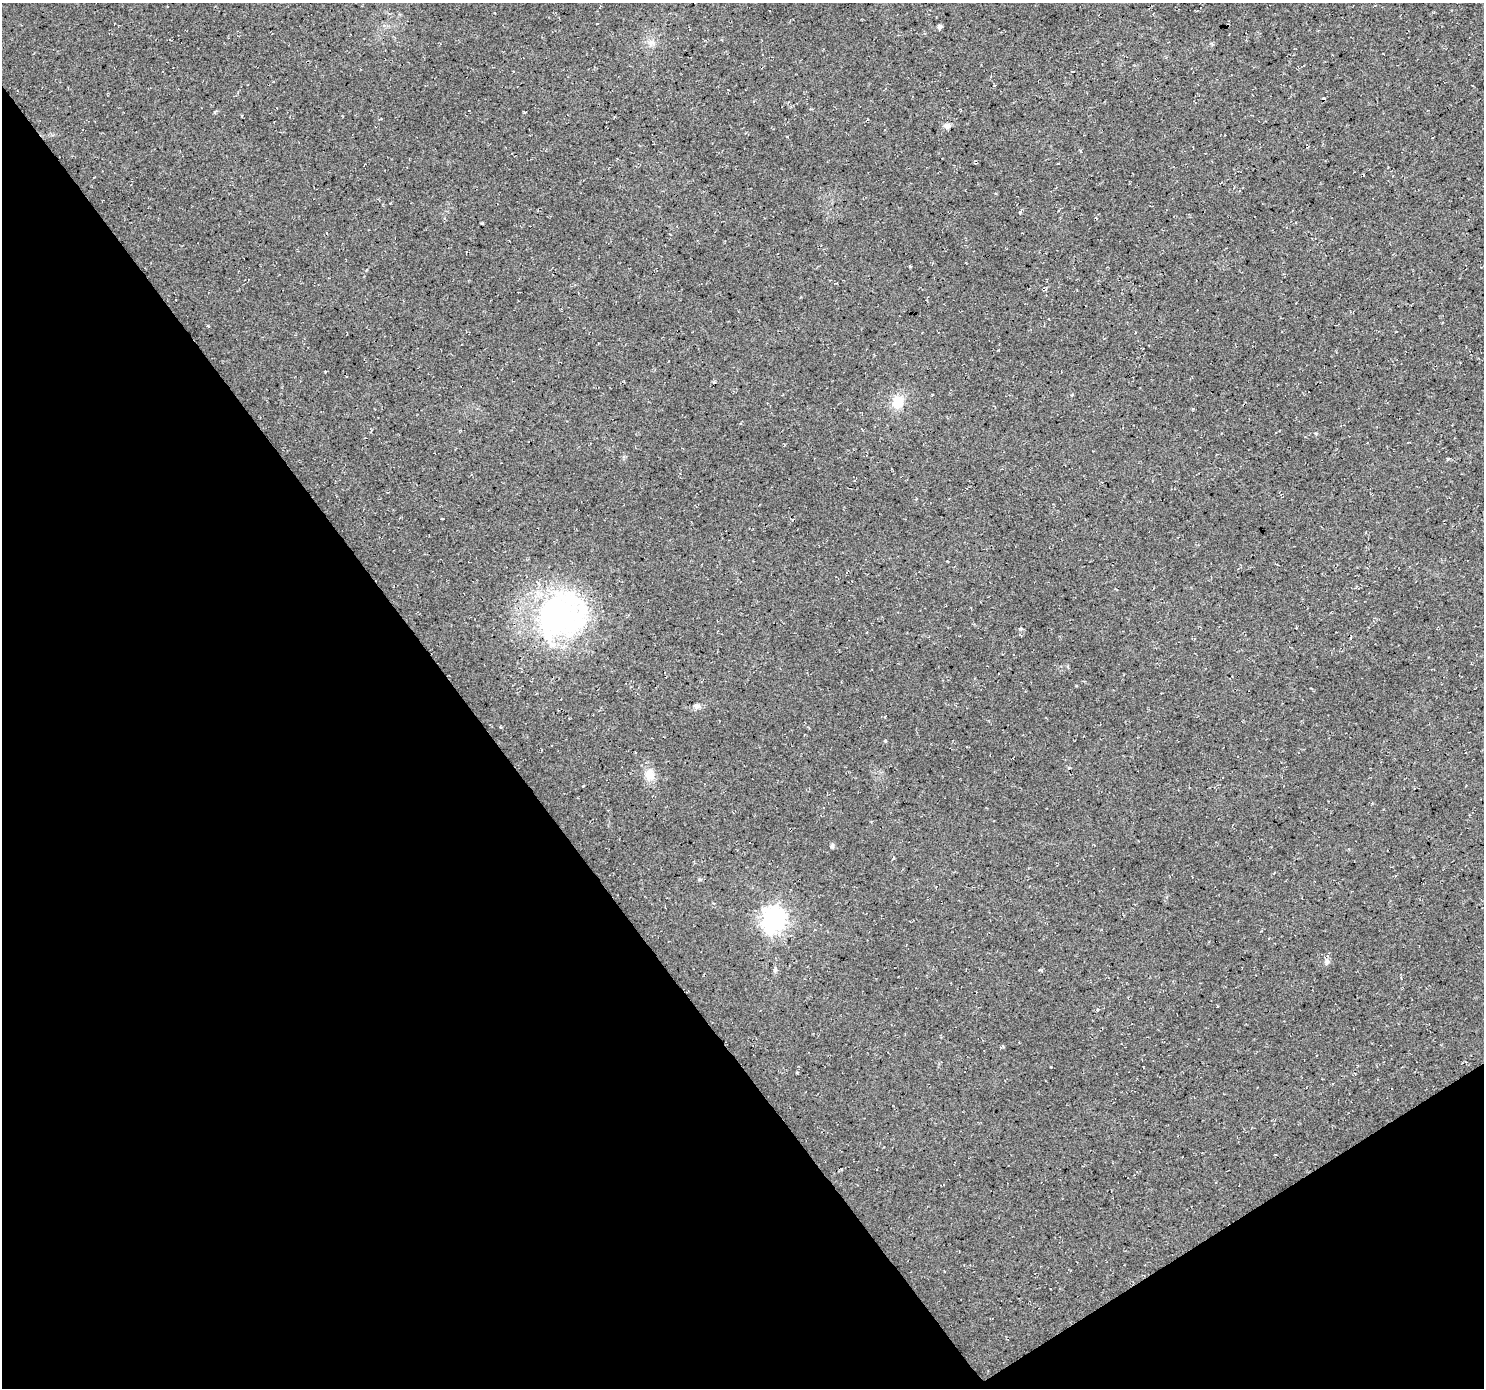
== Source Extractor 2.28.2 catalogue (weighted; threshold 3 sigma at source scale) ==
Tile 14 of 4 x 4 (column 2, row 4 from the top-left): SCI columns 1488-2969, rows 188-1573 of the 5932 x 5855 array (HDU 1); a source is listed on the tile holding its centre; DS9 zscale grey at full resolution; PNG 1486 x 1390 px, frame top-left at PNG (2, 3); no overlay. Shown black and unused: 35% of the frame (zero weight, under 3 of 4 exposures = <1% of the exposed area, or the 3 px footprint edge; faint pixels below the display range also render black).
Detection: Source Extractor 2.28.2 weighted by HDU 2 'WHT'; one run over the whole footprint, this tile lists its part. Background 0.0207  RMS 0.0059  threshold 0.0267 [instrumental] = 3 sigma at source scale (4.5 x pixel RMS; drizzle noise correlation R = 1.50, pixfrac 1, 0.0396/0.0396 arcsec/px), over >= 5 px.
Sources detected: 18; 1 inside a brighter object's white glare — not listed; the other 17 listed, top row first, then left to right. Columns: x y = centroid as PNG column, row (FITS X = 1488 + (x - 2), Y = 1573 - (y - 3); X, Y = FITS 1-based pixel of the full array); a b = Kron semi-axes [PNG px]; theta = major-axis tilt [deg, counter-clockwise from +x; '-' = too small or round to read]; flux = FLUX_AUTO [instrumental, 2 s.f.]
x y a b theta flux
940 27 4 4 - 2
651 42 9 6 -15 2.5
947 126 8 7 - 2
1058 163 3 2 - 0.47
898 402 17 14 70 10
1193 409 4 3 - 0.51
442 519 3 2 - 0.56
558 615 66 55 18 140
1021 628 5 3 - 0.77
697 706 10 6 -1 1.8
500 727 3 3 - 0.57
885 741 4 3 - 0.7
650 775 16 13 -77 6.7
583 786 3 2 - 0.67
774 919 9 8 - 370
1327 962 8 6 48 1.6
775 970 6 5 - 0.97
Unlisted compact peaks at least as high as the median listed source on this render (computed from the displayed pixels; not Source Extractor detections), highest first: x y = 832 846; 1020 212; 1448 459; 1041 970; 1051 1067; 910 266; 1316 433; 1076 686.